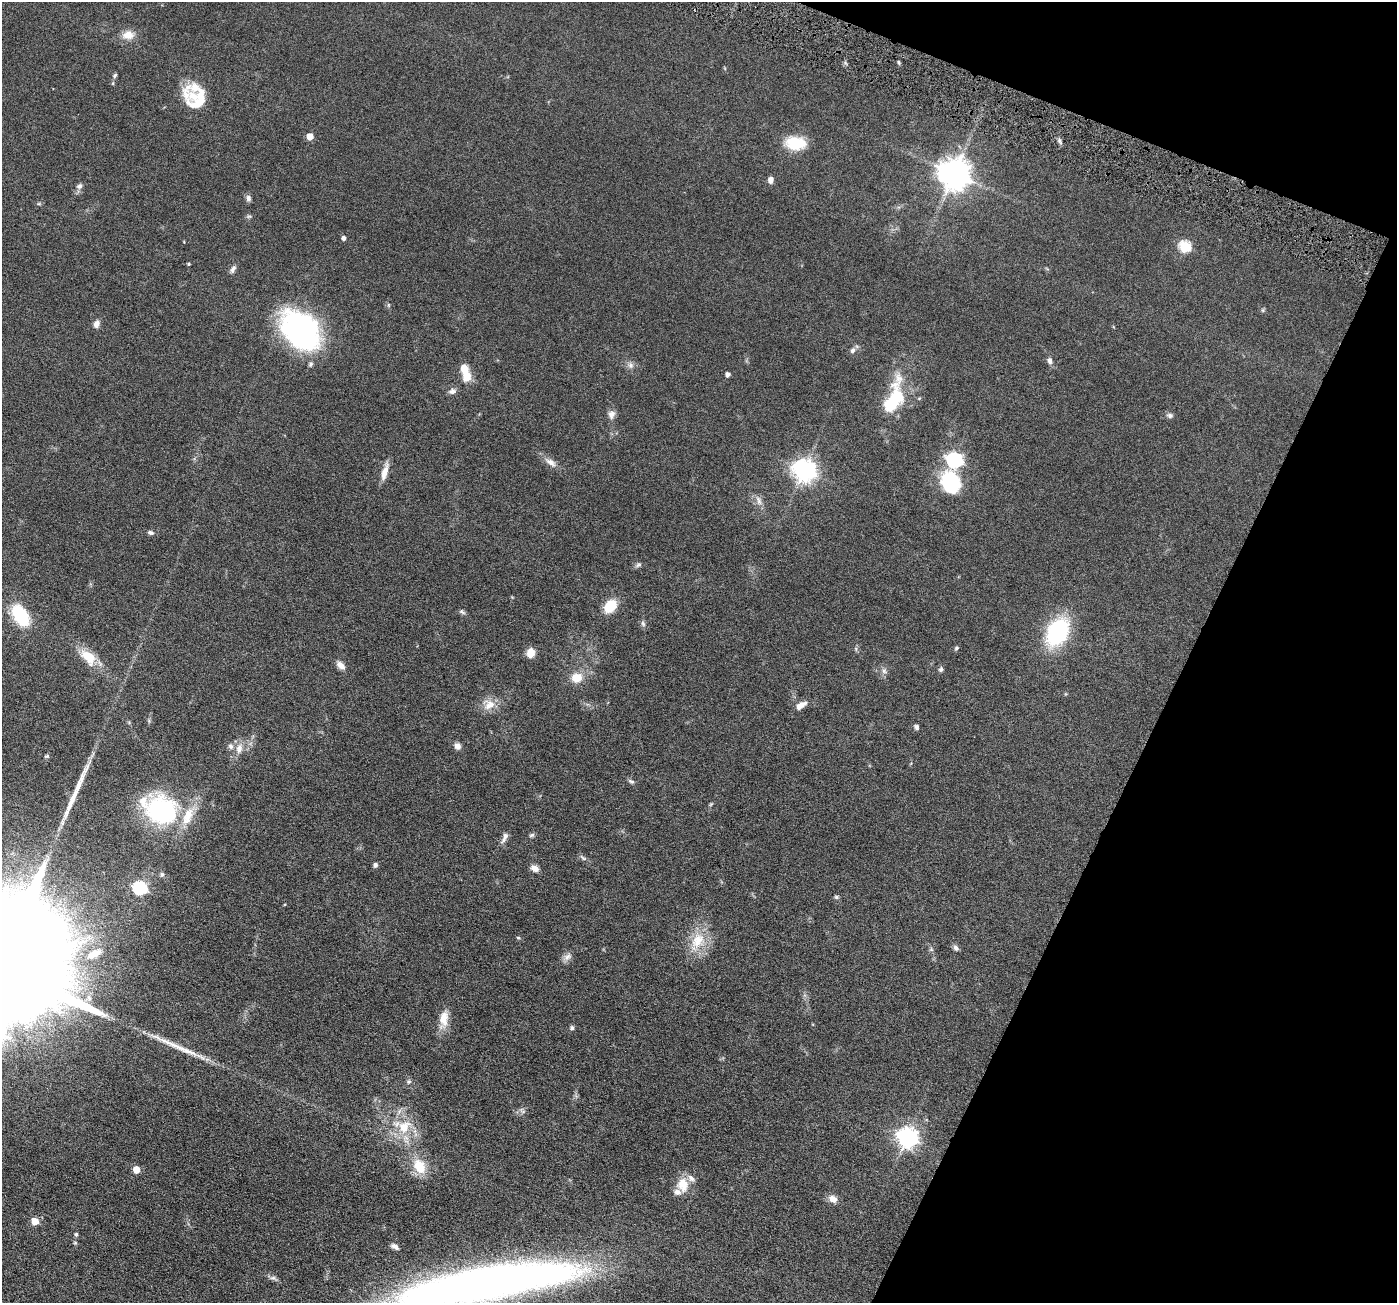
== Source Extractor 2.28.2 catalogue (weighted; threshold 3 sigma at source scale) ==
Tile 8 of 4 x 4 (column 4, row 2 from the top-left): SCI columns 4191-5585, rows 2883-4183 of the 5590 x 5630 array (HDU 1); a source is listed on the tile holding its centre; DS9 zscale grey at full resolution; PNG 1399 x 1305 px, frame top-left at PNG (2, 2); no overlay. Shown black and unused: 20% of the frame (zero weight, under 4 of 8 exposures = <1% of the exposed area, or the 3 px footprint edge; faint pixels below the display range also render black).
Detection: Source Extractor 2.28.2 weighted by HDU 2 'WHT'; one run over the whole footprint, this tile lists its part. Background 0.0679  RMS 0.0049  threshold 0.02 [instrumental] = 3 sigma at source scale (4.09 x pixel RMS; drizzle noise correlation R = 1.36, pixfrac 0.8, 0.05/0.05 arcsec/px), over >= 5 px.
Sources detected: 94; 2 inside a brighter object's white glare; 2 long thin detections or spike segments (spike, bleed or trail) — not listed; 6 inside a brighter listed object's ellipse — not listed separately; the other 84 listed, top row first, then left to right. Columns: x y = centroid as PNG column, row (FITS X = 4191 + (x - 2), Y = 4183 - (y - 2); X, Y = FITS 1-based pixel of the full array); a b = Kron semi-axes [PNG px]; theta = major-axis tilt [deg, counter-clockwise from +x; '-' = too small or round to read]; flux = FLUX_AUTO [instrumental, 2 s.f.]
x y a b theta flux
128 35 15 11 6 4.8
115 75 6 5 - 0.76
198 100 32 26 16 16
310 136 5 5 - 5.8
795 143 25 15 -4 12
954 173 9 9 - 740
771 180 7 6 - 2.2
79 186 9 7 44 1.6
248 198 8 6 -77 1.3
249 216 7 4 18 0.66
344 238 4 4 - 1.6
1185 246 6 6 - 35
189 264 4 4 - 0.46
233 269 12 5 59 1.4
1263 310 6 4 -89 0.57
96 324 9 6 66 2.2
300 330 43 30 -48 90
853 351 7 6 - 1.3
1049 360 8 6 -77 1.5
630 365 9 7 -66 1.7
728 374 4 4 - 1.9
467 376 12 10 -83 6.6
452 391 10 7 13 1.6
895 398 32 14 79 25
611 414 11 9 83 2.3
1170 415 9 6 -12 1.2
954 460 7 6 - 120
551 462 17 8 -34 3
804 470 8 7 - 330
385 472 23 7 75 4
951 483 25 21 -69 26
759 501 14 6 -66 2.1
150 533 8 5 -14 1.1
638 565 10 5 23 1
610 606 13 9 49 12
462 612 10 4 -26 0.86
20 615 25 14 -60 21
643 623 8 5 -63 1.1
1057 632 18 12 60 67
956 648 6 4 19 0.64
531 653 11 9 82 3.8
88 657 25 14 -46 9.2
340 665 12 7 -44 2.6
941 669 7 5 63 0.9
884 671 8 6 -86 1.4
577 678 13 12 - 6.3
489 704 17 15 6 5.4
801 705 14 7 32 3.1
916 727 6 5 - 1
457 746 8 7 - 2
239 749 15 9 78 3.8
631 781 9 5 -22 0.97
711 804 6 4 45 0.5
160 810 41 31 -22 54
531 835 8 5 27 0.82
504 837 16 6 63 2.1
583 858 12 4 -35 1.1
375 865 6 5 - 1.1
535 868 9 7 -36 2.7
162 874 7 5 75 0.88
140 888 7 6 - 61
836 897 6 5 - 0.72
518 938 5 3 - 0.46
697 940 26 17 57 12
956 948 7 5 -43 1.3
931 949 7 4 -72 0.73
94 954 20 9 29 6.3
567 957 13 8 39 2.2
89 998 10 8 -74 2.8
444 1019 24 11 83 6.3
572 1028 6 5 - 0.93
409 1081 6 6 - 0.98
522 1111 11 5 -52 1.1
404 1127 22 17 51 12
907 1138 8 7 - 230
419 1166 21 15 -64 9.9
136 1169 5 5 - 7.3
683 1185 19 15 -83 7.5
833 1199 11 9 -28 2.9
35 1221 5 5 - 7.6
76 1234 5 5 - 0.69
395 1246 10 5 -30 1.5
273 1278 10 5 -15 1.3
487 1284 178 30 10 390
Isophote crosses this tile's border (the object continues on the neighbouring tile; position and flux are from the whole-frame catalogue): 1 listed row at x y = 487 1284